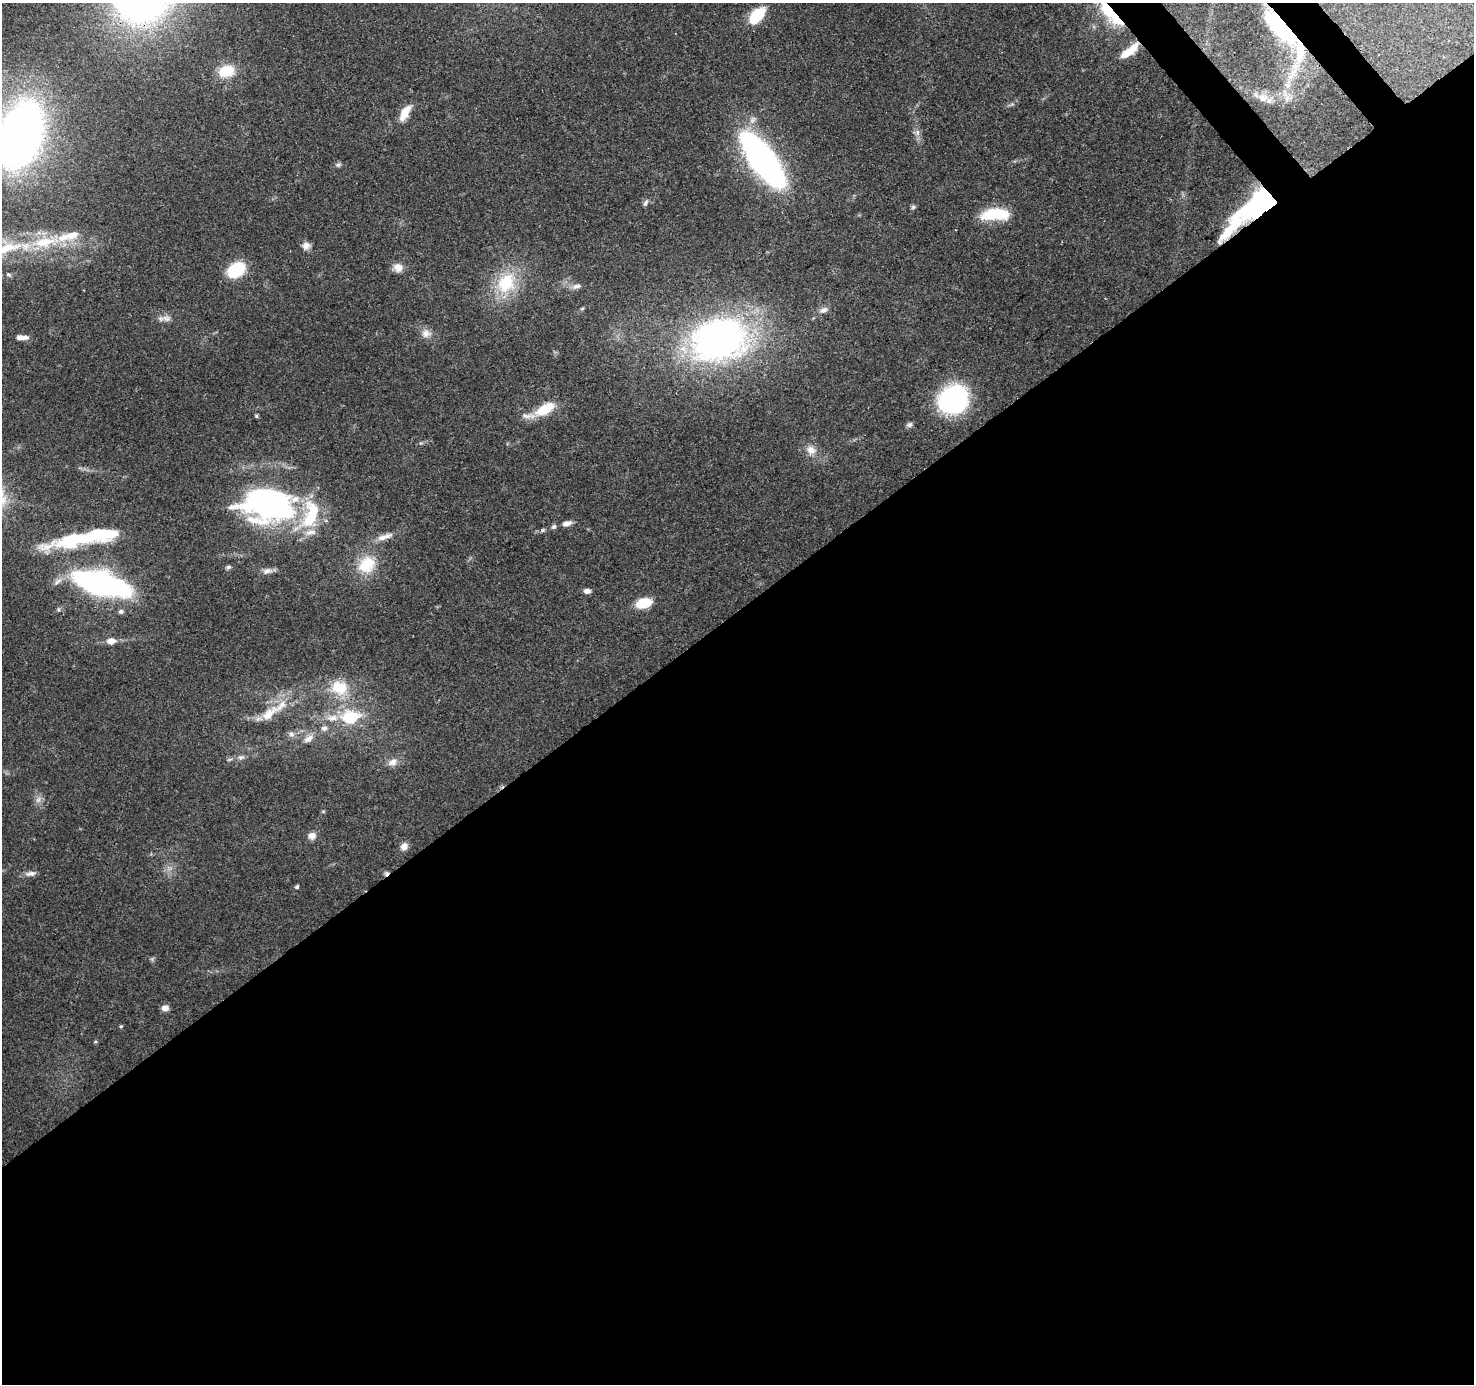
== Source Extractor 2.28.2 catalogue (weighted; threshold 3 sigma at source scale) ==
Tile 15 of 4 x 4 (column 3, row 4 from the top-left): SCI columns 3040-4511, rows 212-1593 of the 6086 x 6012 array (HDU 1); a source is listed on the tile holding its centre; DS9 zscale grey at full resolution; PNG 1476 x 1386 px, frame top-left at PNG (2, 3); no overlay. Shown black and unused: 57% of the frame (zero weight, under 3 of 4 exposures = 7% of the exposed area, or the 3 px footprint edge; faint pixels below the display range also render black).
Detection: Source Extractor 2.28.2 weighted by HDU 2 'WHT'; one run over the whole footprint, this tile lists its part. Background 0.0909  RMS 0.0035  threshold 0.0157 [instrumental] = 3 sigma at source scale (4.5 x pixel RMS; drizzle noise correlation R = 1.50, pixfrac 1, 0.0396/0.0396 arcsec/px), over >= 5 px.
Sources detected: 81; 1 too faint to see at this stretch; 4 inside a brighter object's white glare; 2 cosmic-ray / hot-pixel residue — not listed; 9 inside a brighter listed object's ellipse — not listed separately; the other 65 listed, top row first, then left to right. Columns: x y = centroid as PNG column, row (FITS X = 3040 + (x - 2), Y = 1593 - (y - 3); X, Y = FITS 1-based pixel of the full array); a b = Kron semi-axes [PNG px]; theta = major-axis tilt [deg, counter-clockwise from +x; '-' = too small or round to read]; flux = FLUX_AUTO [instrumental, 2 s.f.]
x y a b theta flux
1109 10 20 6 -53 45
757 15 18 10 47 13
1284 31 44 20 -48 29
1127 53 18 8 33 5.8
226 71 19 13 13 8.4
1292 75 16 8 48 4.2
1263 98 14 12 -5 3.8
1287 98 10 6 82 2
405 112 20 8 61 5.2
917 132 9 4 82 1.1
20 135 43 25 71 300
763 160 43 17 -54 150
338 165 7 4 1 0.68
1262 202 44 18 39 52
645 203 10 5 60 0.87
913 207 6 6 - 0.65
994 214 30 13 6 13
64 237 20 10 25 5.6
306 246 10 9 - 1.8
7 248 64 13 18 22
398 267 13 10 -31 2.7
236 270 15 10 33 21
506 283 30 23 62 17
576 286 13 6 14 1.6
582 308 6 4 2 0.39
824 310 10 7 27 1.7
166 318 14 8 -14 1.9
426 333 12 11 - 2.5
22 337 14 5 -2 2.3
718 340 60 45 14 120
953 399 28 25 33 45
545 409 18 9 31 12
256 416 6 4 -49 0.5
527 416 20 7 0 2.6
909 425 9 6 30 0.92
811 450 14 12 -31 3.3
269 504 34 20 -9 140
312 514 38 21 -88 18
567 523 12 6 16 1.9
554 527 6 6 - 0.82
99 535 80 14 11 26
385 537 25 7 18 3.3
367 565 25 20 48 11
228 567 7 5 15 0.7
267 571 15 7 14 1.8
101 583 45 17 -15 100
587 591 8 6 3 1.5
644 603 13 8 12 12
121 612 6 6 - 0.81
111 641 7 6 - 3
339 688 24 20 -17 11
269 714 32 13 42 7.9
332 718 15 9 4 3.8
350 718 8 7 - 29
324 728 9 7 17 1.4
291 734 8 6 0 1.2
308 739 15 8 33 2.7
241 757 11 4 5 1
392 762 13 9 24 2.5
312 836 7 7 - 2.5
404 846 7 7 - 2.6
31 874 15 7 9 1.6
297 887 4 4 - 0.68
165 1008 8 7 - 1.8
121 1026 5 4 - 0.39
Overlapping masked pixels (flux is a lower limit): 4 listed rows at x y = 1109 10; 1284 31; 1127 53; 1262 202
Isophote crosses this tile's border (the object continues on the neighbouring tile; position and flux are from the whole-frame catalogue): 3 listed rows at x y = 1109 10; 20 135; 7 248